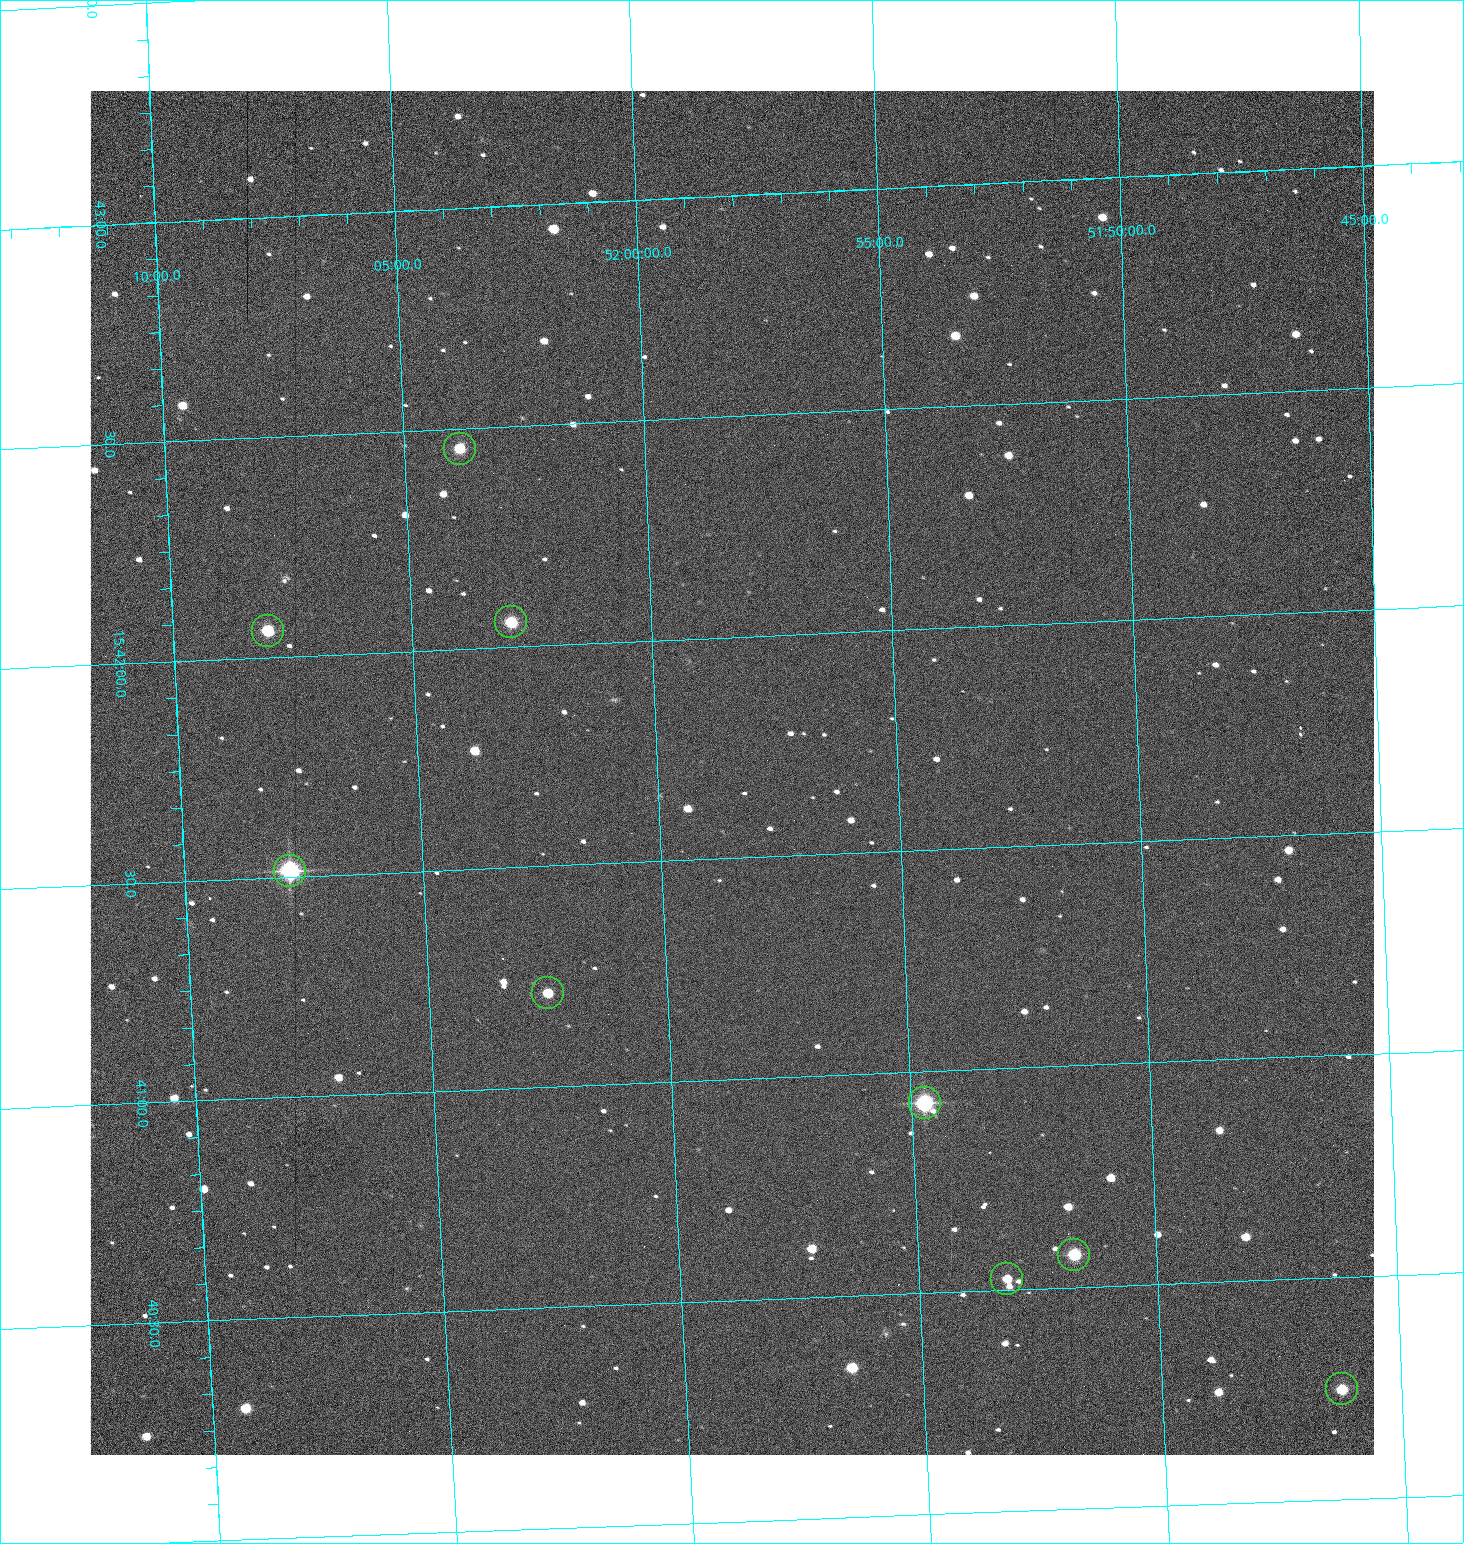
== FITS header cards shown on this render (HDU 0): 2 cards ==
NAXIS1  =                 1284 /fastest changing axis
NAXIS2  =                 1364 /next to fastest changing axis

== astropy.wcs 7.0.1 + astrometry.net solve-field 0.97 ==
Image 1284 x 1364 px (HDU 0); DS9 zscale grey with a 90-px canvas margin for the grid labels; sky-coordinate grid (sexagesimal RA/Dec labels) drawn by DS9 from the SOLVED WCS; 9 Tycho-2 reference stars matched to detected sources circled (green)
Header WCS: RA---TAN/DEC--TAN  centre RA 15:41:42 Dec +51:58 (235.42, +51.97 deg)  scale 1.26 arcsec/px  FOV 26.9' x 28.5'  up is +92 deg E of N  parity flipped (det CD > 0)
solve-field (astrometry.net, Tycho-2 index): VERIFIED the header's WCS against the Tycho-2 star catalogue (9 matches, 0 conflicts) and refined it, rather than solving blind
Solved WCS: RA---TAN-SIP/DEC--TAN-SIP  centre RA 15:41:42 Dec +51:58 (235.42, +51.97 deg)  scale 1.25 arcsec/px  FOV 26.8' x 28.5'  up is +92 deg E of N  parity flipped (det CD > 0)
The solver's refit moves the header's centre by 0.45 arcsec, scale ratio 0.997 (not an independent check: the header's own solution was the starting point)
Tycho-2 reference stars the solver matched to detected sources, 9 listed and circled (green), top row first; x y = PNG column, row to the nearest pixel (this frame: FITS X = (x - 90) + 1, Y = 1364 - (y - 91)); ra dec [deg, ICRS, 3 dp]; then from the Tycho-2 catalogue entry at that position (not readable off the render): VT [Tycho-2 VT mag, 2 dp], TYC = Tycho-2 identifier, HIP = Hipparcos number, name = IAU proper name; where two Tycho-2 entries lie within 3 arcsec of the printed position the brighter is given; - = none
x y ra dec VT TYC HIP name
460 449 235.614 +52.064 11.61 3489-1132-1 - -
511 622 235.514 +52.049 11.19 3489-1407-1 - -
268 631 235.515 +52.133 11.12 3489-1380-1 - -
290 871 235.378 +52.130 9.31 3489-1322-1 76850 -
548 993 235.303 +52.042 11.52 3489-958-1 - -
925 1103 235.232 +51.912 9.59 3489-824-1 - -
1074 1255 235.143 +51.862 10.97 3489-1016-1 - -
1007 1279 235.131 +51.886 12.29 3489-908-1 - -
1342 1389 235.062 +51.771 11.53 3489-1453-1 - -